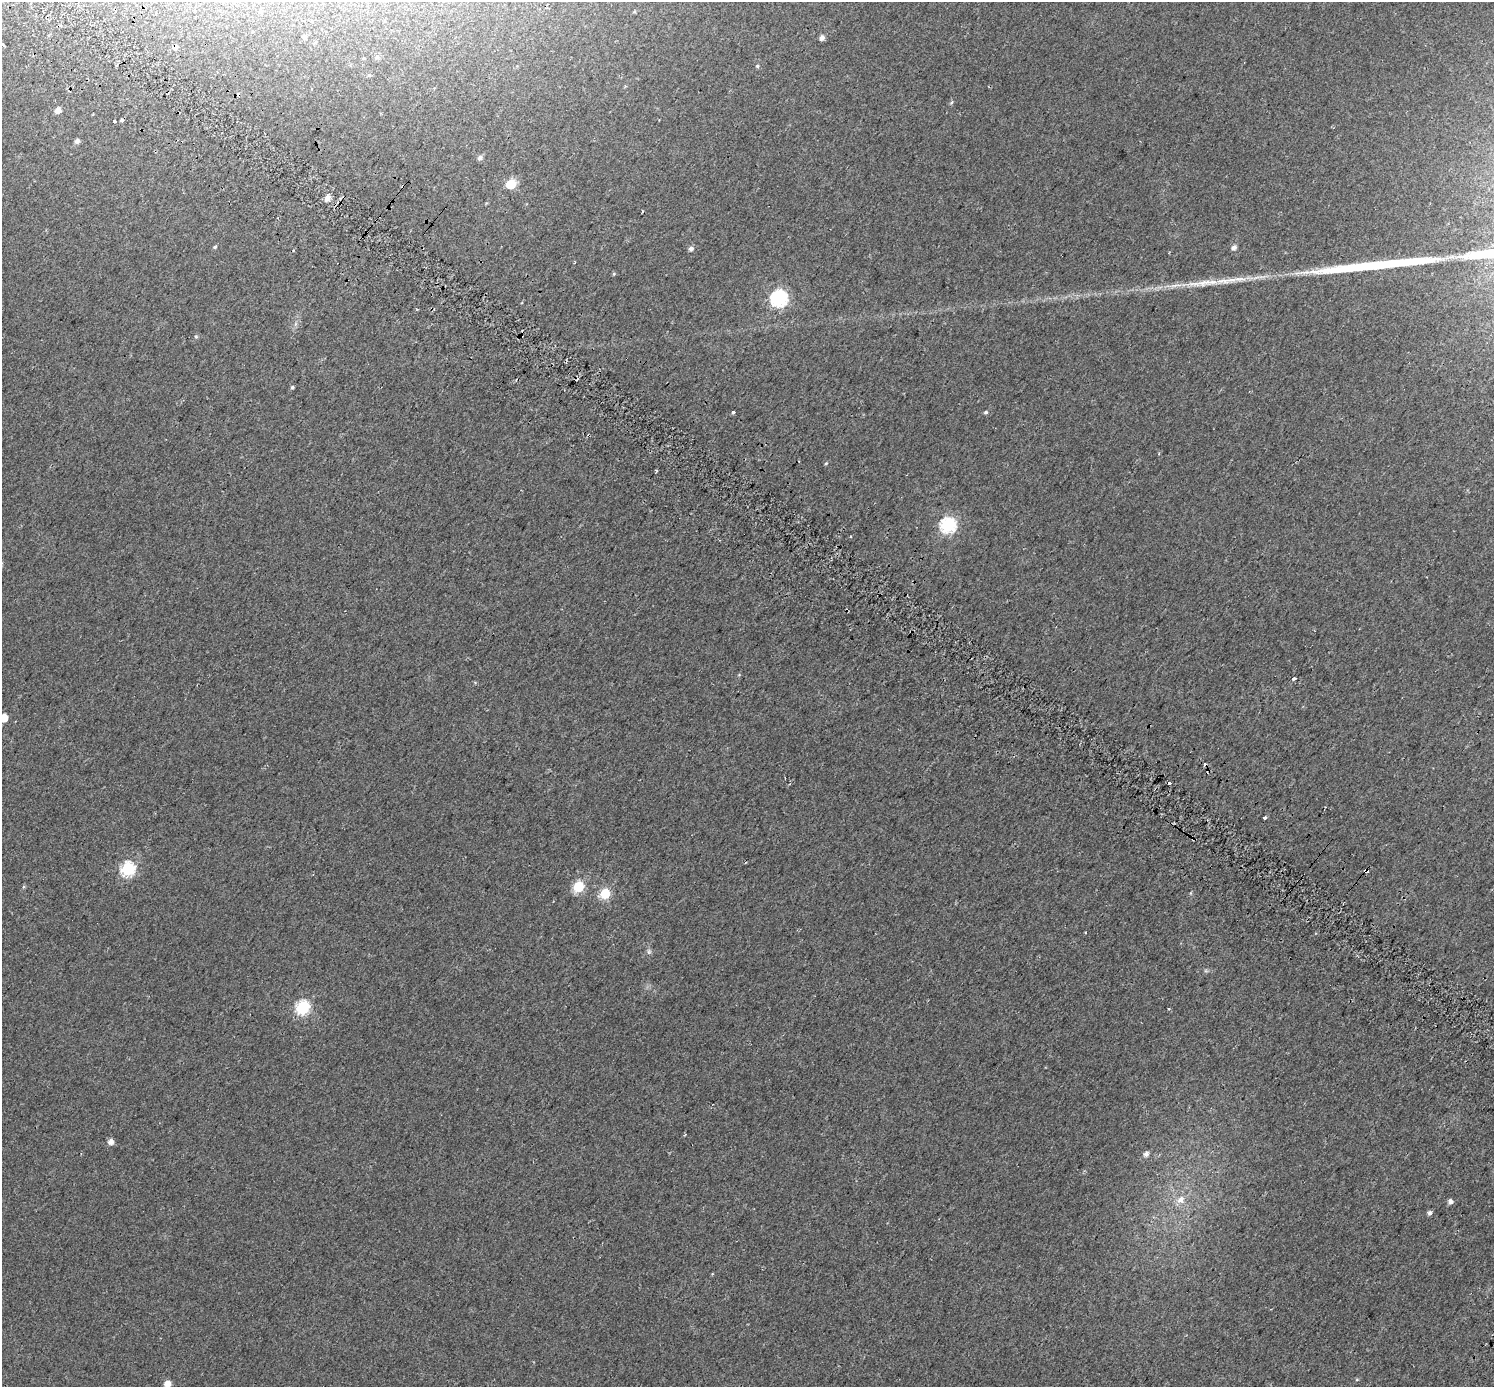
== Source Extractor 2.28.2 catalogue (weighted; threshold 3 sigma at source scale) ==
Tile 11 of 4 x 4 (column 3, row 3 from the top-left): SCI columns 3046-4537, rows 1651-3035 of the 6097 x 6135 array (HDU 1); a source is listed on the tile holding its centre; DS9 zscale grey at full resolution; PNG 1496 x 1389 px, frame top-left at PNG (2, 2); no overlay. Shown black and unused: <1% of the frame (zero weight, under 2 of 3 exposures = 4% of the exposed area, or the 3 px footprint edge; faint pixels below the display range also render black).
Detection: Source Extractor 2.28.2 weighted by HDU 2 'WHT'; one run over the whole footprint, this tile lists its part. Background 0.0241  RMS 0.01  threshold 0.0453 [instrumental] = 3 sigma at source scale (4.5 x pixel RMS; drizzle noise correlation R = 1.50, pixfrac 1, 0.0396/0.0396 arcsec/px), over >= 5 px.
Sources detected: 53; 1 too faint to see at this stretch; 6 cosmic-ray / hot-pixel residue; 2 long thin detections or spike segments (spike, bleed or trail) — not listed; the other 44 listed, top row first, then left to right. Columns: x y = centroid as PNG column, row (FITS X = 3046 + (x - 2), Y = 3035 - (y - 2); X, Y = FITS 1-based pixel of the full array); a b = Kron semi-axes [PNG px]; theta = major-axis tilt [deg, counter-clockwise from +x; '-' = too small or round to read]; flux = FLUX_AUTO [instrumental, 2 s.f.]
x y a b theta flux
261 11 6 4 29 1.6
305 37 5 5 - 2.5
822 38 5 5 - 4.8
3 45 4 3 - 4.6
377 57 6 6 - 2.7
757 66 5 4 - 1.4
951 102 6 4 60 1.4
58 110 6 5 - 5.9
122 120 3 3 - 27
115 121 3 3 - 7.5
77 141 6 5 - 3.2
480 158 6 5 - 3.2
511 184 6 5 - 47
403 187 3 3 - 1.5
328 198 8 6 54 5.6
642 212 3 3 - 2.4
215 247 5 4 - 1.3
1234 247 6 5 - 4.5
691 248 6 5 - 3.3
614 274 5 4 - 1
779 298 7 7 - 250
196 337 5 5 - 1.5
292 387 4 4 - 1.6
733 412 3 3 - 5.6
986 412 5 4 - 1.5
826 463 5 4 - 1.1
948 525 7 7 - 190
851 536 4 2 - 0.87
1294 679 4 3 - 3.4
4 718 5 5 - 26
1265 817 3 3 - 16
128 869 7 6 - 140
1366 870 4 3 - 24
578 887 6 6 - 67
605 894 6 6 - 63
649 952 8 6 -90 2.4
303 1008 7 6 - 140
111 1142 5 5 - 6.4
1146 1154 5 5 - 4.5
1181 1200 11 10 - 8.2
1450 1201 5 5 - 4.1
1430 1213 5 5 - 3
1357 1379 5 3 - 0.98
167 1384 5 5 - 9.3
Overlapping masked pixels (flux is a lower limit): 3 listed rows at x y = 122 120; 403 187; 1366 870
Isophote crosses this tile's border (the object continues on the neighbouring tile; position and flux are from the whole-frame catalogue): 3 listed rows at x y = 3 45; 4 718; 167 1384